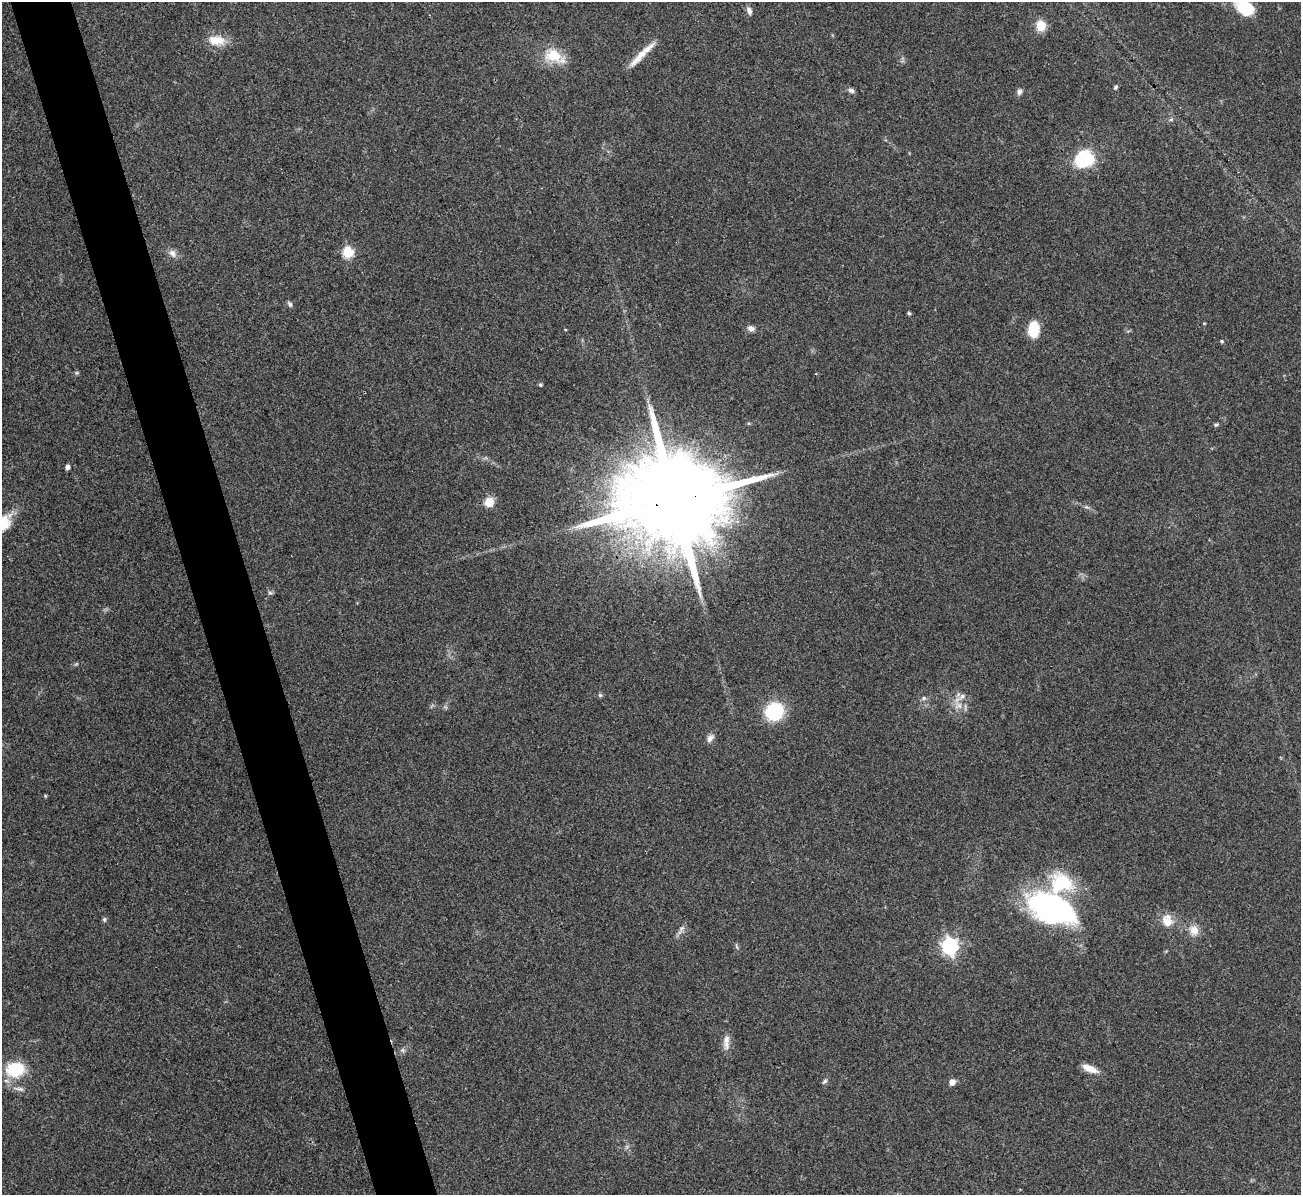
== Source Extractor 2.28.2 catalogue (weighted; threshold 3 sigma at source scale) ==
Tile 11 of 4 x 4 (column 3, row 3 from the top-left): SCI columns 2600-3898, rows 1337-2529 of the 5199 x 5182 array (HDU 1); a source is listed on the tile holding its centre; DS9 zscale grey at full resolution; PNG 1303 x 1197 px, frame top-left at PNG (2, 2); no overlay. Shown black and unused: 5% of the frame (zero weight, under 3 of 4 exposures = <1% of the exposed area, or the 3 px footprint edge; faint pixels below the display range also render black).
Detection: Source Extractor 2.28.2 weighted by HDU 2 'WHT'; one run over the whole footprint, this tile lists its part. Background 0.0812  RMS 0.0058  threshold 0.0263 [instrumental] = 3 sigma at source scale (4.5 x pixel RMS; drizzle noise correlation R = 1.50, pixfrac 1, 0.05/0.05 arcsec/px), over >= 5 px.
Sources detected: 49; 3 inside a brighter listed object's ellipse — not listed separately; the other 46 listed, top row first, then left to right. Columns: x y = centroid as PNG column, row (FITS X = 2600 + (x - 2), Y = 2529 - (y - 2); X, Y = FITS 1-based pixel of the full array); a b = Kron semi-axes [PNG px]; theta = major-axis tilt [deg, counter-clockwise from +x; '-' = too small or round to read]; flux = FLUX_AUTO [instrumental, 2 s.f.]
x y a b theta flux
1245 7 18 12 -37 28
749 11 10 6 -71 2.4
1041 26 5 5 - 37
217 40 24 13 -3 9.8
553 55 25 17 -16 15
639 56 37 8 48 9
1116 87 6 4 52 1
851 90 8 6 -22 1.8
1019 91 9 6 72 1.8
1171 119 6 4 2 0.91
1084 159 20 17 18 31
173 253 13 8 -45 3.3
348 253 6 5 - 45
290 304 8 5 -53 1.2
909 313 4 4 - 1.1
1204 323 3 3 - 0.55
751 328 10 7 -10 2.5
565 329 4 2 - 0.47
1034 329 12 9 -89 21
1222 341 5 4 - 0.73
540 385 5 4 - 0.77
1216 425 6 4 21 0.9
67 467 4 4 - 2.7
675 500 33 21 11 19000
489 502 12 11 - 6.6
270 593 6 5 - 1.1
600 695 5 5 - 1
962 697 10 6 45 2.6
924 698 7 6 - 1.4
959 706 12 8 31 4.1
774 712 15 14 - 44
710 738 11 7 54 2.9
45 796 5 3 - 0.57
1052 907 46 26 -24 140
104 919 6 5 - 0.99
1167 921 17 13 -76 7.6
681 928 10 7 60 2.2
1194 930 12 11 - 5.9
950 946 7 6 - 190
726 1045 14 8 -88 3.8
402 1050 7 4 -18 1.1
15 1069 15 12 14 30
1090 1069 19 7 -23 7
825 1081 8 5 45 1.3
952 1082 5 5 - 4.9
19 1089 15 5 -12 2.6
Overlapping masked pixels (flux is a lower limit): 1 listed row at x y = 675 500
Isophote crosses this tile's border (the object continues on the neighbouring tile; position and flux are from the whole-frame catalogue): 1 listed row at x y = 1245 7